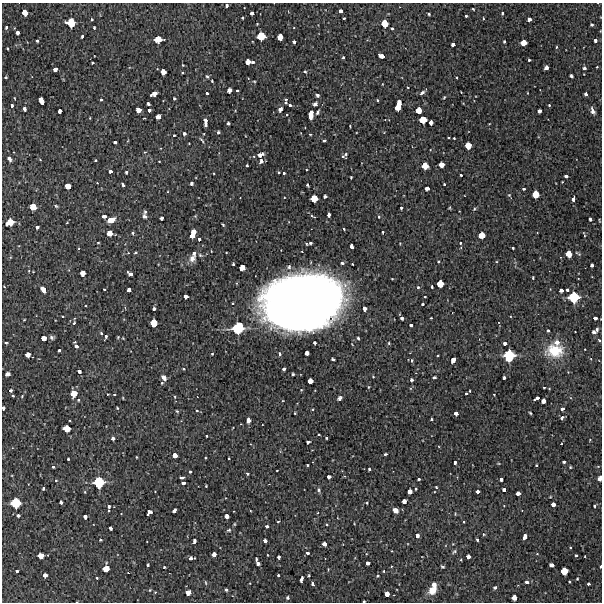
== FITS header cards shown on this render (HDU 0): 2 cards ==
NAXIS1  =                  600 / Width of image
NAXIS2  =                  600 / Height of image

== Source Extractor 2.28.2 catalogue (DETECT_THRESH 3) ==
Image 600 x 600 px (HDU 0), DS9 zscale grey, 1 PNG px = 1 image px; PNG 604 x 604 px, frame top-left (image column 1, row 600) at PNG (2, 3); no overlay
Background 4710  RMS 210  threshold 625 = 3 sigma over >= 5 px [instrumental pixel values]
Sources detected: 387; all 387 listed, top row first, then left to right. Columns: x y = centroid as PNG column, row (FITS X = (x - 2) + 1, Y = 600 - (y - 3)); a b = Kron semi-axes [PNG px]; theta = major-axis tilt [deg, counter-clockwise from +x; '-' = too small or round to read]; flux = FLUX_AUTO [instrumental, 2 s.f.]
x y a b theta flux
227 6 4 3 - 2.3e+04
473 9 3 2 - 1.3e+04
340 11 4 4 - 7.6e+04
25 13 5 4 - 1.6e+05
252 13 4 4 - 5.6e+04
502 13 3 2 - 1.5e+04
429 14 3 3 - 1.7e+04
466 16 3 3 - 2.2e+04
243 18 3 3 - 1.9e+04
344 18 3 3 - 1.9e+04
483 18 3 2 - 1.1e+04
91 19 3 3 - 2.8e+04
529 19 4 4 - 5.2e+04
71 22 7 6 - 4.0e+05
385 23 5 5 - 2.5e+05
257 24 3 2 - 1.4e+04
592 25 3 3 - 3.3e+04
6 27 5 3 - 1.6e+04
94 28 3 2 - 1.4e+04
392 28 3 2 - 1.6e+04
17 33 4 3 - 6.7e+04
82 36 3 3 - 1.8e+04
261 36 6 6 - 3.4e+05
280 37 5 5 - 2.0e+05
158 39 6 5 - 2.6e+05
595 40 4 3 - 5.0e+04
37 41 3 3 - 2.2e+04
294 41 3 3 - 4.1e+04
504 41 3 2 - 1.6e+04
523 43 5 5 - 1.8e+05
453 45 4 4 - 5.7e+04
556 47 5 3 - 1.3e+04
7 48 3 3 - 2.3e+04
381 56 6 4 -25 8.9e+04
343 58 3 3 - 2.2e+04
529 60 3 3 - 1.5e+04
248 62 6 4 -1 1.5e+05
92 63 3 2 - 1.3e+04
183 65 3 3 - 1.1e+04
597 67 3 2 - 1.2e+04
546 68 4 4 - 7.0e+04
584 68 5 4 - 2.8e+04
55 69 4 4 - 7.7e+04
163 72 5 4 - 1.7e+05
305 72 4 3 - 1.9e+04
182 73 2 2 - 1.2e+04
207 76 5 4 - 2.1e+04
571 76 4 3 - 2.6e+04
6 77 3 3 - 2.2e+04
212 81 3 2 - 1.2e+04
254 81 4 3 - 1.1e+04
229 90 4 4 - 1.1e+05
237 91 3 2 - 1.7e+04
461 92 3 2 - 1.1e+04
207 93 3 3 - 2.7e+04
422 93 6 4 40 4.1e+04
154 94 6 4 24 1.0e+05
586 94 4 3 - 3.2e+04
317 95 4 4 - 2.9e+04
444 97 4 3 - 1.3e+04
14 98 3 2 - 9.6e+03
174 98 3 3 - 3.1e+04
286 99 6 5 - 3.4e+04
41 100 6 4 -67 1.9e+05
101 100 3 3 - 2.1e+04
378 100 3 2 - 1.3e+04
148 104 4 3 - 2.2e+04
315 104 4 4 - 4.7e+04
290 105 6 5 - 3.3e+04
549 105 3 3 - 1.1e+04
12 106 4 3 - 2.3e+04
398 106 9 4 75 2.9e+05
24 109 4 4 - 3.6e+04
280 109 5 4 - 4.6e+04
138 110 4 4 - 1.2e+05
149 110 4 3 - 3.3e+04
419 110 5 5 - 1.8e+05
59 111 4 3 - 6.7e+04
539 111 4 4 - 6.8e+04
593 111 7 4 -70 5.9e+04
318 112 5 3 - 2.8e+04
311 114 8 4 81 1.5e+05
158 117 5 4 - 1.1e+05
144 118 3 2 - 9.4e+03
423 120 6 5 - 2.6e+05
205 121 8 3 -86 9.7e+04
431 122 4 4 - 8.6e+04
228 123 3 3 - 4.0e+04
350 126 3 3 - 1.3e+04
218 132 4 3 - 2.4e+04
184 133 4 3 - 5.3e+04
310 134 3 3 - 1.3e+04
174 135 3 3 - 1.7e+04
454 138 3 2 - 1.1e+04
202 140 8 3 -52 2.1e+04
324 141 4 3 - 2.0e+04
115 142 4 3 - 4.6e+04
468 145 5 5 - 1.9e+05
145 152 3 2 - 9.9e+03
346 154 6 4 84 2.3e+04
260 155 6 4 14 8.2e+04
343 156 4 4 - 1.6e+04
10 159 5 4 - 4.4e+04
40 160 4 3 - 1.1e+04
95 160 3 2 - 1.3e+04
159 161 3 2 - 7.7e+03
261 161 7 5 76 4.1e+04
441 164 5 4 - 1.5e+05
247 165 3 3 - 2.2e+04
425 166 5 5 - 1.9e+05
110 171 4 3 - 4.8e+04
126 172 3 3 - 1.9e+04
278 172 3 3 - 2.5e+04
284 173 3 3 - 2.3e+04
461 175 3 3 - 2.5e+04
566 176 4 3 - 3.0e+04
351 177 3 2 - 1.3e+04
97 183 3 2 - 8.3e+03
191 183 4 3 - 2.6e+04
444 184 3 2 - 1.6e+04
123 185 4 3 - 2.3e+04
307 185 3 3 - 2.7e+04
68 186 5 5 - 1.9e+05
427 188 4 4 - 7.3e+04
524 189 3 3 - 2.6e+04
536 194 5 5 - 2.5e+05
509 195 4 4 - 1.5e+04
325 196 4 3 - 2.7e+04
314 198 5 5 - 2.4e+05
573 199 4 3 - 4.4e+04
56 206 4 4 - 1.7e+04
33 207 6 5 - 2.8e+05
401 208 3 3 - 2.8e+04
474 209 4 3 - 1.6e+04
145 212 5 3 - 2.3e+04
329 215 4 3 - 6.1e+04
104 216 4 4 - 7.4e+04
144 216 6 5 - 3.8e+04
312 216 8 3 -29 2.1e+04
379 217 4 3 - 1.5e+04
161 218 3 3 - 5.0e+04
590 219 4 3 - 3.0e+04
111 220 6 4 19 1.9e+05
10 222 7 5 28 2.5e+05
67 223 3 2 - 8.4e+03
223 224 4 2 - 1.8e+04
37 227 4 4 - 5.7e+04
344 229 3 2 - 1.2e+04
194 231 5 4 - 1.2e+05
383 232 3 3 - 2.1e+04
110 233 6 5 - 1.8e+05
133 233 3 3 - 2.1e+04
584 234 9 3 -72 1.7e+04
482 235 5 5 - 2.1e+05
192 236 4 4 - 1.2e+05
199 239 3 3 - 2.4e+04
98 243 4 3 - 1.1e+04
310 243 5 4 - 3.3e+04
460 243 3 2 - 1.4e+04
352 246 4 3 - 7.7e+04
513 248 3 3 - 1.8e+04
135 252 3 3 - 1.5e+04
128 253 3 3 - 1.1e+04
194 253 6 4 80 2.5e+04
569 254 5 5 - 1.9e+05
200 255 6 4 -45 1.8e+04
192 259 8 7 - 9.0e+04
438 261 3 3 - 1.6e+04
342 263 4 3 - 2.3e+04
233 264 3 2 - 2.3e+04
592 265 4 3 - 4.5e+04
242 268 5 5 - 1.9e+05
127 272 4 3 - 1.3e+04
82 273 5 4 - 1.4e+05
130 274 4 4 - 3.0e+04
533 278 3 2 - 1.2e+04
440 284 5 5 - 2.5e+05
4 286 4 3 - 1.1e+04
418 287 4 4 - 1.8e+04
432 287 3 2 - 1.7e+04
104 289 3 2 - 9.9e+03
43 290 6 4 -53 1.2e+05
129 290 4 4 - 6.3e+04
561 290 4 4 - 6.8e+04
567 290 3 3 - 3.3e+04
185 296 4 4 - 8.3e+04
425 297 3 2 - 1.3e+04
574 297 8 8 - 6.0e+05
302 302 61 40 12 2.1e+07
422 304 3 3 - 2.0e+04
154 309 4 3 - 5.4e+04
364 309 4 4 - 8.1e+04
63 316 3 2 - 1.6e+04
402 318 4 3 - 3.9e+04
431 318 3 2 - 1.3e+04
595 318 4 4 - 6.0e+04
24 320 3 2 - 1.3e+04
74 323 4 3 - 1.4e+04
154 323 6 5 - 2.8e+05
411 325 4 3 - 4.2e+04
309 326 7 6 - 3.6e+05
238 328 10 8 39 7.1e+05
548 330 3 3 - 2.6e+04
595 331 7 4 41 6.2e+04
101 333 4 3 - 1.6e+04
52 337 5 4 - 3.0e+04
106 337 5 2 - 2.3e+04
118 337 4 3 - 1.1e+04
44 338 4 4 - 1.0e+05
358 338 3 3 - 2.5e+04
599 340 4 3 - 2.1e+04
557 342 6 5 - 9.5e+04
6 343 4 3 - 1.6e+04
315 343 3 3 - 3.6e+04
389 343 4 4 - 1.6e+04
505 343 4 4 - 4.0e+04
76 346 4 4 - 5.6e+04
555 350 20 15 -2 4.5e+05
59 351 3 3 - 2.7e+04
307 353 4 4 - 7.9e+04
212 354 3 3 - 1.2e+04
280 354 5 4 - 2.3e+04
28 355 4 4 - 1.2e+05
438 355 2 2 - 1.2e+04
509 356 8 8 - 6.6e+05
333 359 4 3 - 3.5e+04
412 360 6 3 -83 1.7e+04
453 360 5 4 - 1.1e+05
183 369 4 3 - 1.3e+04
284 369 4 3 - 3.3e+04
79 371 4 3 - 5.3e+04
7 374 4 4 - 5.8e+04
293 374 3 3 - 1.9e+04
164 377 5 4 - 9.0e+04
373 377 3 3 - 1.1e+04
434 377 4 3 - 3.6e+04
504 378 3 3 - 2.4e+04
412 380 3 3 - 3.7e+04
310 381 5 4 - 1.4e+05
162 383 3 3 - 1.4e+04
368 387 5 3 - 1.1e+04
544 387 3 2 - 1.7e+04
11 390 3 3 - 4.3e+04
466 393 4 3 - 1.6e+04
74 394 5 5 - 2.0e+05
108 394 3 2 - 8.6e+03
114 394 3 2 - 1.5e+04
494 394 3 2 - 1.4e+04
13 396 3 2 - 1.6e+04
22 396 4 3 - 1.3e+04
175 397 4 2 - 1.1e+04
123 398 3 2 - 9.5e+03
340 398 4 3 - 3.9e+04
537 398 5 3 - 4.5e+04
78 400 4 3 - 1.4e+04
543 401 4 4 - 7.6e+04
3 408 4 3 - 4.2e+04
117 408 3 3 - 1.1e+04
562 409 4 3 - 4.7e+04
177 411 4 3 - 1.5e+04
197 411 4 2 - 1.1e+04
295 413 3 2 - 1.1e+04
456 413 4 4 - 7.8e+04
530 413 3 2 - 1.5e+04
562 418 5 4 - 3.1e+04
431 419 3 3 - 2.0e+04
248 420 4 4 - 8.5e+04
67 429 6 5 - 2.3e+05
319 434 3 2 - 1.1e+04
206 436 3 2 - 1.4e+04
113 438 4 3 - 5.6e+04
326 438 3 3 - 2.2e+04
590 440 3 3 - 1.1e+04
308 442 4 3 - 5.0e+04
561 444 2 2 - 1.5e+04
385 454 3 3 - 3.1e+04
175 456 4 4 - 1.1e+05
136 457 3 2 - 1.0e+04
205 458 3 2 - 1.1e+04
229 458 3 2 - 1.2e+04
68 459 3 3 - 1.6e+04
455 462 4 3 - 3.4e+04
564 462 3 3 - 2.7e+04
307 465 3 3 - 1.7e+04
536 465 3 2 - 1.3e+04
53 467 3 3 - 2.3e+04
570 467 3 3 - 1.4e+04
369 469 3 2 - 2.2e+04
277 470 3 2 - 1.1e+04
190 472 3 3 - 2.7e+04
247 474 3 3 - 1.7e+04
182 477 5 3 - 4.2e+04
329 477 4 3 - 6.2e+04
600 478 5 3 - 6.4e+04
418 479 3 3 - 3.2e+04
501 479 4 3 - 3.1e+04
56 480 4 3 - 1.2e+04
99 482 8 8 - 6.0e+05
183 483 4 3 - 4.9e+04
206 486 3 2 - 1.1e+04
436 487 3 2 - 1.4e+04
43 488 3 3 - 2.0e+04
416 489 3 3 - 2.0e+04
318 490 7 5 -84 2.9e+04
504 490 4 3 - 3.8e+04
155 491 3 2 - 7.6e+03
85 492 4 3 - 9.9e+03
410 492 4 4 - 9.4e+04
478 492 3 3 - 4.7e+04
518 494 4 4 - 7.5e+04
404 501 4 4 - 7.0e+04
61 502 4 3 - 4.9e+04
16 503 7 7 - 4.8e+05
367 503 3 2 - 1.6e+04
553 504 4 4 - 7.1e+04
109 506 7 4 86 3.9e+04
504 506 3 2 - 8.5e+03
595 506 3 3 - 2.8e+04
174 510 5 3 - 4.8e+04
396 510 5 4 - 1.1e+05
233 511 3 2 - 1.5e+04
149 513 6 4 53 5.4e+04
455 514 5 3 - 1.2e+04
18 515 3 3 - 5.0e+04
85 516 4 3 - 7.0e+04
227 516 4 4 - 9.3e+04
278 522 3 3 - 1.5e+04
234 524 4 4 - 1.3e+04
327 524 3 3 - 1.4e+04
267 526 3 3 - 4.4e+04
111 528 4 3 - 4.9e+04
229 530 6 4 16 2.3e+04
417 536 4 4 - 6.0e+04
524 537 5 3 - 8.8e+04
477 539 3 3 - 2.5e+04
100 540 3 3 - 1.6e+04
194 541 5 3 - 4.7e+04
265 541 4 3 - 5.8e+04
324 544 4 4 - 8.8e+04
570 547 3 3 - 1.2e+04
454 551 6 4 39 2.3e+04
307 553 3 3 - 3.7e+04
214 554 4 4 - 9.0e+04
537 554 5 3 - 1.2e+04
268 555 3 2 - 7.7e+03
576 555 3 3 - 2.3e+04
41 556 5 5 - 1.7e+05
585 556 3 2 - 1.1e+04
279 557 3 3 - 4.1e+04
468 557 4 3 - 7.2e+04
191 558 5 3 - 4.9e+04
256 559 3 3 - 1.5e+04
461 560 2 2 - 1.2e+04
258 563 4 4 - 4.0e+04
367 563 4 4 - 7.4e+04
148 565 3 3 - 1.6e+04
551 565 4 3 - 4.8e+04
442 566 4 3 - 1.9e+04
600 566 3 2 - 3.1e+04
164 567 3 3 - 1.4e+04
106 568 6 5 - 2.0e+05
17 571 3 3 - 2.6e+04
384 571 3 3 - 1.3e+04
564 571 6 5 - 2.8e+05
128 573 3 2 - 9.3e+03
45 575 4 4 - 7.7e+04
278 575 3 3 - 2.8e+04
309 576 3 3 - 1.4e+04
378 576 4 3 - 1.5e+04
97 578 3 3 - 1.6e+04
301 579 5 3 - 6.1e+04
577 579 3 3 - 1.2e+04
569 581 3 2 - 1.8e+04
527 582 5 4 - 3.3e+04
205 583 7 3 -80 1.7e+04
313 584 4 3 - 2.8e+04
434 584 5 4 - 8.6e+04
588 584 3 3 - 3.2e+04
495 587 4 3 - 4.3e+04
226 590 4 3 - 2.6e+04
432 590 10 8 36 1.4e+05
155 592 3 3 - 1.4e+04
188 592 5 4 - 1.4e+05
387 594 4 4 - 1.1e+05
514 597 5 4 - 1.4e+05
288 598 5 5 - 2.1e+04
364 601 3 2 - 1.6e+04
At the frame edge (FLAGS 8, measured only in part): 4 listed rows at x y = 3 408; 600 478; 600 566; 364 601